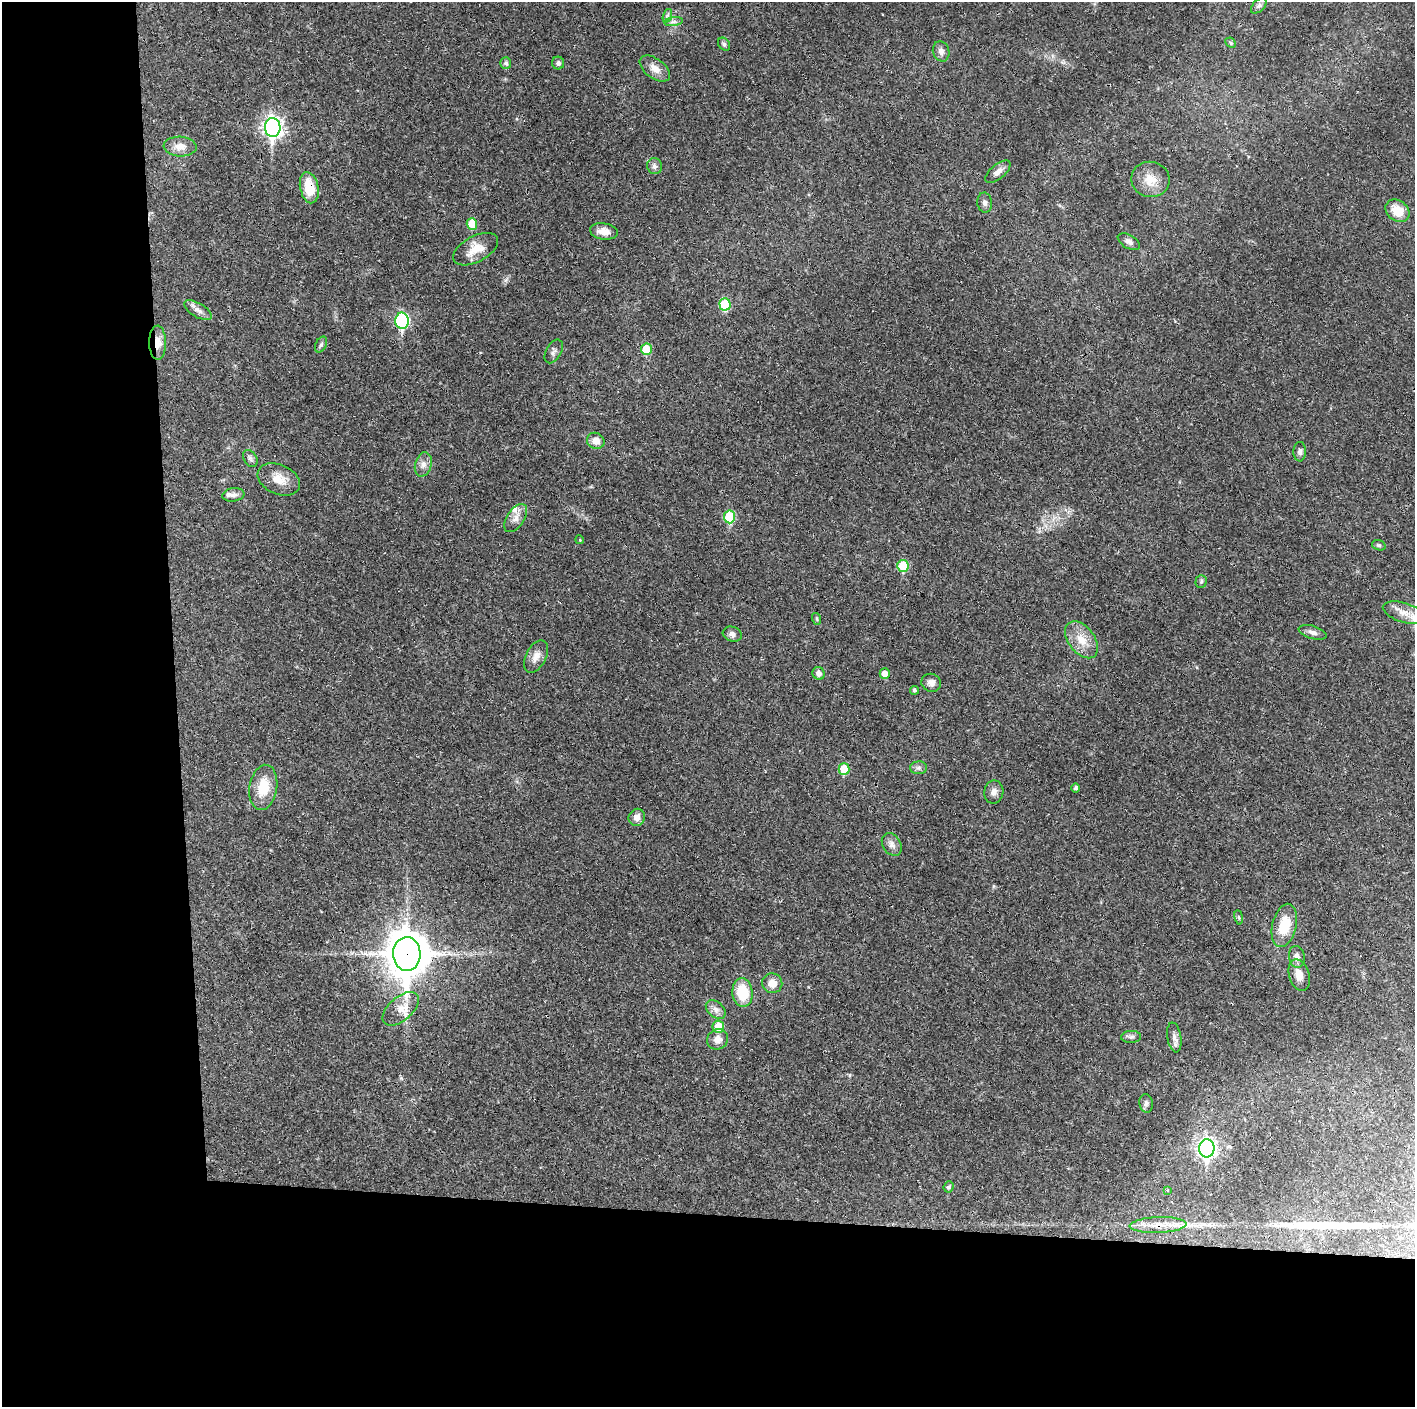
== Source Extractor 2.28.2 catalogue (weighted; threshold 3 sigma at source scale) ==
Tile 7 of 3 x 3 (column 1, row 3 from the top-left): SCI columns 1-1413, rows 1-1405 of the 4239 x 4216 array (HDU 1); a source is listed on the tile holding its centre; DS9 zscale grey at full resolution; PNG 1417 x 1409 px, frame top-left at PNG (2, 2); each listed source drawn as its Kron ellipse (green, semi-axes under 4 px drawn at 4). Shown black and unused: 24% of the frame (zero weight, under 3 of 4 exposures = <1% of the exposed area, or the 3 px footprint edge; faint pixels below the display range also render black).
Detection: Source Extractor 2.28.2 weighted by HDU 2 'WHT'; one run over the whole footprint, this tile lists its part. Background 0.027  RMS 0.0023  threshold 0.0105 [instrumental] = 3 sigma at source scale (4.5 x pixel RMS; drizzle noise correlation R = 1.50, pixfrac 1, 0.05/0.05 arcsec/px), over >= 5 px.
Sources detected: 81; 2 cosmic-ray / hot-pixel residue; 2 long thin detections or spike segments (spike, bleed or trail) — neither listed nor drawn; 2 inside a brighter listed object's ellipse — not listed separately; the other 75 listed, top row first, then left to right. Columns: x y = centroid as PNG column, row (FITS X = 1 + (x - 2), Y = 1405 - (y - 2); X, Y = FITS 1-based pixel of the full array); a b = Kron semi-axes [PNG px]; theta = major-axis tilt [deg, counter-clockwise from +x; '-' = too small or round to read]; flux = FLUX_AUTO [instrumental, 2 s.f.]
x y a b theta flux
1259 6 9 5 44 0.58
667 16 7 4 72 0.5
674 22 9 4 9 0.68
1231 43 6 4 -45 0.32
724 44 7 5 -53 0.52
941 51 10 8 -73 1.1
506 63 6 5 - 0.67
558 63 6 6 - 0.66
655 68 17 9 -38 2.1
273 127 9 8 - 94
180 146 16 10 -4 2.3
655 166 8 7 - 0.8
998 172 15 7 41 1.5
1150 179 19 17 -10 3.8
309 188 16 9 -78 5.7
985 202 10 7 -80 0.76
1397 211 13 10 -37 3.9
472 224 6 5 - 5
604 231 14 8 -9 2
1129 242 12 6 -30 0.98
476 249 24 13 28 3.6
725 304 6 5 - 11
198 310 16 7 -30 1.3
402 321 8 6 -89 30
157 343 17 8 -89 2.7
321 345 8 5 62 0.51
646 349 6 5 - 6.2
554 351 13 7 61 0.79
596 441 9 8 - 2
1300 452 10 6 86 0.79
250 458 9 6 -58 0.68
423 464 12 8 73 1.4
279 479 22 14 -24 3.5
233 495 11 6 7 1
729 517 6 5 - 11
516 518 16 8 56 1.7
580 540 4 3 - 0.2
1379 545 7 5 -19 0.35
903 566 6 5 - 8.4
1201 582 6 5 - 0.38
1404 613 22 9 -17 2.9
817 619 6 3 -71 0.29
1313 632 14 6 -16 1
732 634 10 7 -17 0.92
1082 640 21 13 -52 3.8
536 656 17 10 62 1.9
819 673 6 6 - 1
885 673 5 5 - 2.1
931 683 10 9 - 1.2
915 690 4 4 - 0.48
918 768 8 6 1 0.65
844 769 6 5 - 5.7
263 787 23 14 81 5.5
1076 788 4 4 - 0.61
994 792 11 9 79 1.2
637 817 9 8 - 1.5
892 844 12 9 -57 1.2
1239 917 7 3 -81 0.33
1284 925 22 12 77 6.1
407 954 17 13 -89 640
1297 957 11 8 -81 1.2
1299 975 16 10 -73 2.4
772 983 10 9 - 2.4
742 993 14 10 -84 7.3
401 1009 21 12 41 3
716 1009 11 7 -40 1.2
718 1026 6 6 - 4.8
1131 1037 10 6 2 0.74
1174 1037 15 7 -81 1.2
717 1039 11 10 - 1.7
1146 1103 9 6 -82 0.73
1207 1148 9 7 -88 81
949 1187 5 5 - 0.54
1167 1190 3 2 - 0.23
1158 1225 28 8 2 3.6
Overlapping masked pixels (flux is a lower limit): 4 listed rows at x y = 309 188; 157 343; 407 954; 1158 1225